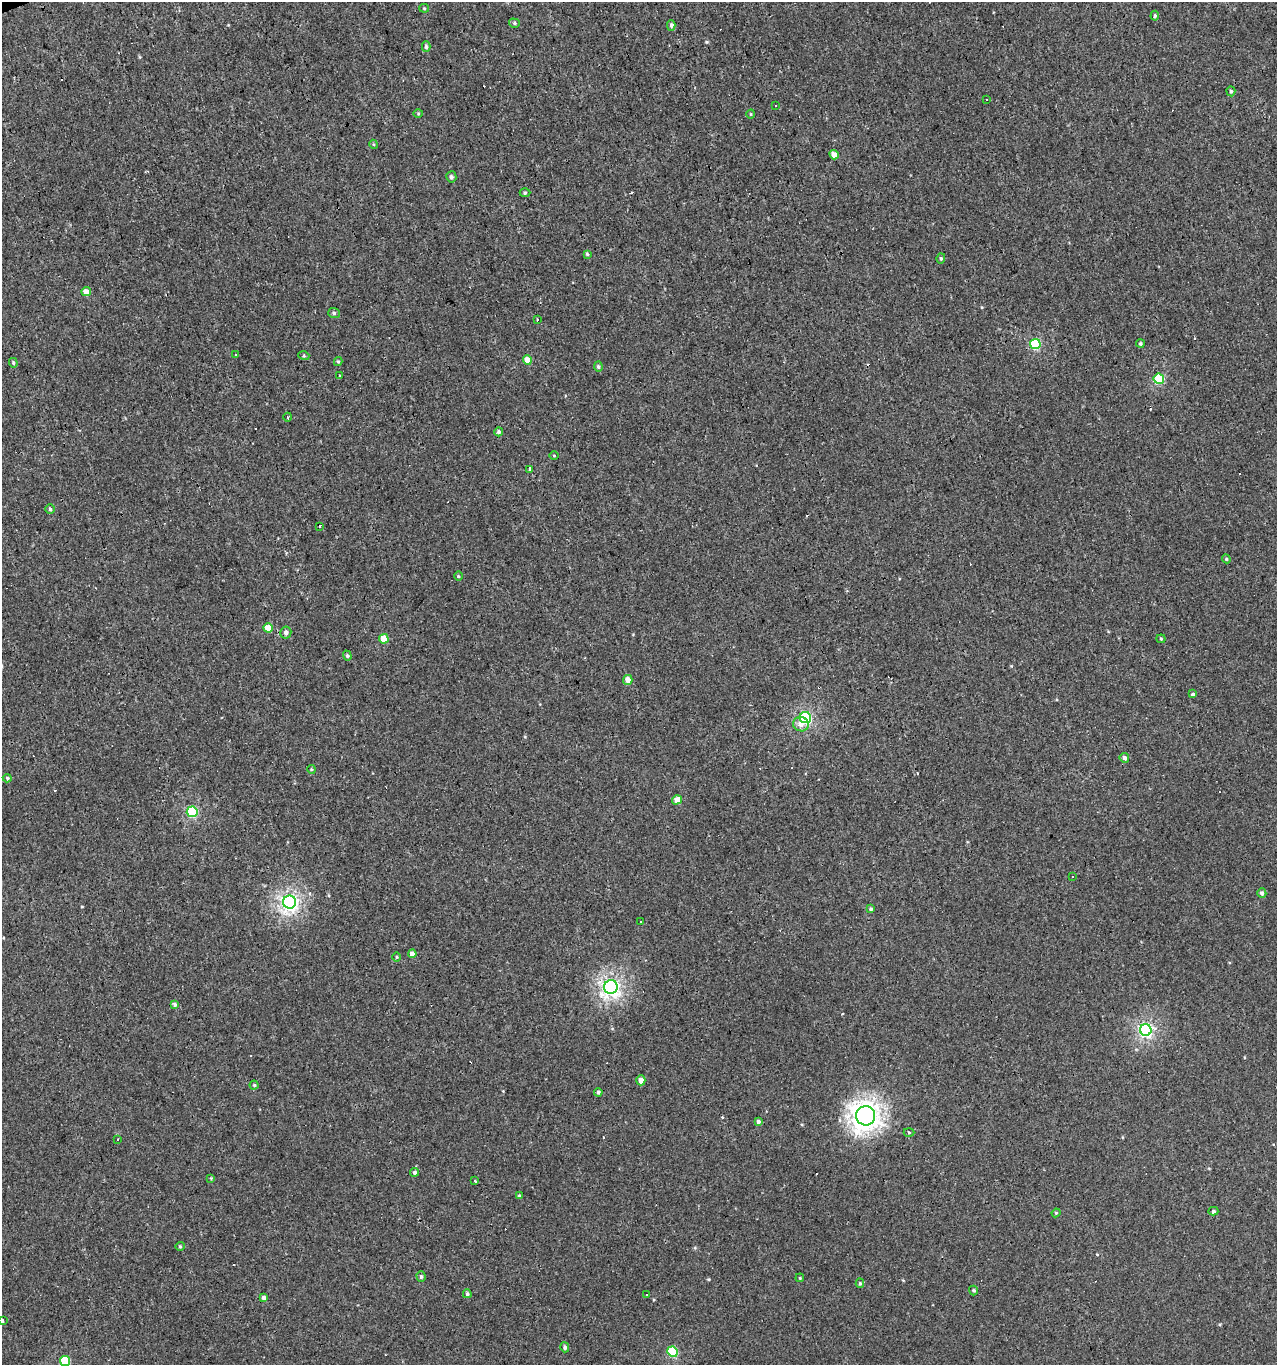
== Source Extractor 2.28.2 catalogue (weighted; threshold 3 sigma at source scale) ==
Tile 11 of 4 x 4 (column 3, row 3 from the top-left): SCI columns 2670-3944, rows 1364-2726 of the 5286 x 5452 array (HDU 1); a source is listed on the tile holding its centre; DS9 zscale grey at full resolution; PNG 1279 x 1367 px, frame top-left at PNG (2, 2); each listed source drawn as its Kron ellipse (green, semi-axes under 4 px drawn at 4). Shown black and unused: <1% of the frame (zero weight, under 3 of 4 exposures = <1% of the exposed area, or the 3 px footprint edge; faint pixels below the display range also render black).
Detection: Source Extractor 2.28.2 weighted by HDU 2 'WHT'; one run over the whole footprint, this tile lists its part. Background 0.00134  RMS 0.003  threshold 0.0136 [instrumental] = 3 sigma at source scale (4.5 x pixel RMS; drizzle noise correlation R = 1.50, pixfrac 1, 0.0396/0.0396 arcsec/px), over >= 5 px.
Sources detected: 114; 28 cosmic-ray / hot-pixel residue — neither listed nor drawn; the other 86 listed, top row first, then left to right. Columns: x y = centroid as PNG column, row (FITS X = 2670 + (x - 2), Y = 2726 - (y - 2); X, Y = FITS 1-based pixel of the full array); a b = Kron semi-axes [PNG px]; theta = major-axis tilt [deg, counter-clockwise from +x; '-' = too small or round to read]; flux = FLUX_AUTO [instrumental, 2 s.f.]
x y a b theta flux
424 8 5 4 - 0.32
1155 16 5 3 - 0.44
514 23 5 4 - 0.51
671 25 5 4 - 0.65
426 47 5 4 - 0.56
1231 91 5 4 - 0.48
986 99 3 3 - 0.79
776 105 3 2 - 0.43
418 113 5 3 - 0.29
751 114 4 3 - 0.23
373 144 4 3 - 0.29
834 155 5 4 - 2.3
451 177 5 5 - 0.71
525 193 5 3 - 0.32
587 254 4 4 - 0.4
941 258 5 4 - 0.53
86 292 5 4 - 2.3
334 313 6 5 - 0.59
538 320 3 3 - 2.2
1035 344 5 5 - 20
1140 344 4 4 - 0.45
235 354 3 3 - 0.64
304 356 5 3 - 0.31
527 360 4 4 - 3.7
338 361 4 4 - 0.38
13 363 5 4 - 0.45
598 367 5 4 - 0.47
339 376 3 3 - 0.42
1159 379 5 5 - 15
288 417 4 3 - 0.34
499 432 4 4 - 0.5
554 455 5 3 - 0.27
530 469 4 3 - 1.7
50 509 5 5 - 0.46
320 526 3 3 - 0.56
1226 559 4 4 - 0.39
458 576 4 3 - 0.29
268 628 4 4 - 4.5
286 632 6 5 - 1.1
384 639 5 4 - 4.7
1161 639 4 4 - 0.33
347 656 5 4 - 0.43
628 680 5 5 - 2.2
1193 694 3 3 - 3.3
805 718 6 5 - 28
801 724 8 7 - 2
1124 758 5 4 - 1
311 769 4 3 - 0.29
7 778 4 4 - 0.4
677 800 5 4 - 2.5
192 812 5 5 - 21
1073 876 3 3 - 0.63
1262 893 5 4 - 0.79
289 902 6 6 - 77
871 909 4 4 - 0.54
641 922 3 3 - 1.9
412 954 4 4 - 2.4
396 957 4 3 - 0.28
611 987 7 6 - 87
174 1005 4 4 - 0.78
1146 1030 6 5 - 46
641 1080 5 4 - 2
254 1085 4 4 - 0.39
598 1092 4 3 - 0.61
866 1116 9 9 - 200
758 1122 4 4 - 0.71
909 1132 5 3 - 0.3
118 1139 3 3 - 0.5
414 1172 4 4 - 0.67
211 1178 3 3 - 0.27
475 1181 3 3 - 0.75
519 1196 3 3 - 0.48
1213 1211 5 4 - 0.67
1056 1213 4 4 - 0.35
180 1246 5 4 - 0.38
421 1276 5 4 - 0.62
800 1278 4 3 - 0.24
860 1283 4 4 - 0.4
973 1291 5 3 - 0.4
467 1294 4 4 - 0.55
647 1294 3 2 - 0.42
264 1298 4 4 - 1.2
2 1321 4 3 - 2.3
565 1347 5 4 - 0.71
672 1352 5 5 - 14
65 1361 5 5 - 13
Overlapping masked pixels (flux is a lower limit): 2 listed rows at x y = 834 155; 289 902
Isophote crosses this tile's border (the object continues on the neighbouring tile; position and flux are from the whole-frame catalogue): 2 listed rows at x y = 2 1321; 65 1361